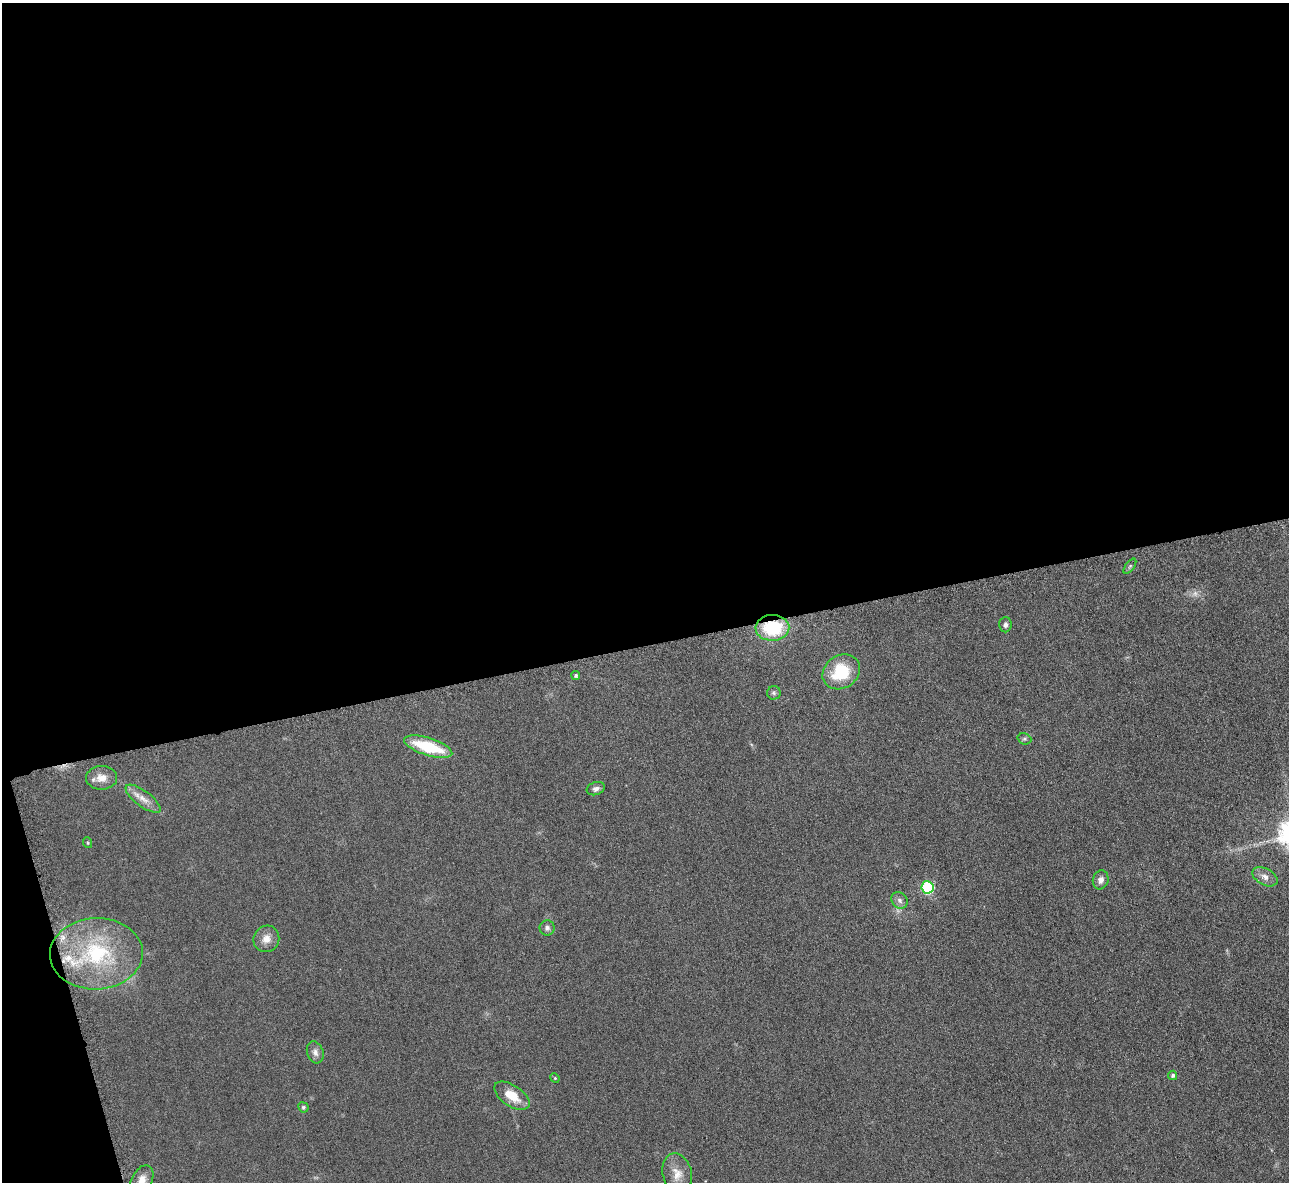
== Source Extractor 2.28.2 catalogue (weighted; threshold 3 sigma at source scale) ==
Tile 1 of 4 x 4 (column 1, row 1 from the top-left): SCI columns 6-1292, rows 3698-4877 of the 5171 x 5154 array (HDU 1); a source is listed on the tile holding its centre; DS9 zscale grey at full resolution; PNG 1291 x 1184 px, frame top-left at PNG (2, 3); each listed source drawn as its Kron ellipse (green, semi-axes under 4 px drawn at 4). Shown black and unused: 56% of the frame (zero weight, under 3 of 6 exposures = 2% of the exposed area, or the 3 px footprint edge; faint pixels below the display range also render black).
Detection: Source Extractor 2.28.2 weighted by HDU 2 'WHT'; one run over the whole footprint, this tile lists its part. Background 0.121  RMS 0.011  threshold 0.043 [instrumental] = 3 sigma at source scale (4.09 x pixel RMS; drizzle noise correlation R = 1.36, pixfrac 0.8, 0.05/0.05 arcsec/px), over >= 5 px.
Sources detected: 29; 1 too faint to see at this stretch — neither listed nor drawn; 2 inside a brighter listed object's ellipse — not listed separately; the other 26 listed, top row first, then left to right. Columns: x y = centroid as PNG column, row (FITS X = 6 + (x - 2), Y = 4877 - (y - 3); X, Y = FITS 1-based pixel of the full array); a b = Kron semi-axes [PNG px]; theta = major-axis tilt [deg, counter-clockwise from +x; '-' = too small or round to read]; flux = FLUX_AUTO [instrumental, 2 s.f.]
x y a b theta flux
1130 566 9 4 54 1.7
1005 625 7 6 - 2.9
772 628 17 13 2 53
841 672 20 16 35 42
576 675 4 4 - 1.9
774 693 7 6 - 2.1
1024 739 7 5 -19 1.9
428 747 25 8 -17 50
101 778 15 11 0 11
596 789 9 6 19 3.5
143 799 21 8 -37 9.8
88 843 5 3 - 0.94
1265 877 13 8 -29 6.5
1101 880 9 7 73 5.3
927 887 6 6 - 90
900 900 9 7 -47 4.1
547 928 7 7 - 3.3
266 939 13 12 - 9.4
96 954 46 35 2 100
315 1052 11 8 -71 5.1
1173 1075 4 4 - 2.3
555 1078 5 4 - 1.1
512 1096 20 10 -33 18
303 1107 5 5 - 1.7
677 1174 21 14 -78 13
142 1180 15 10 62 9.4
Overlapping masked pixels (flux is a lower limit): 1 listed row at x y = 772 628
Isophote crosses this tile's border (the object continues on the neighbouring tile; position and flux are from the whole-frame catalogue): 1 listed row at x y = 142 1180